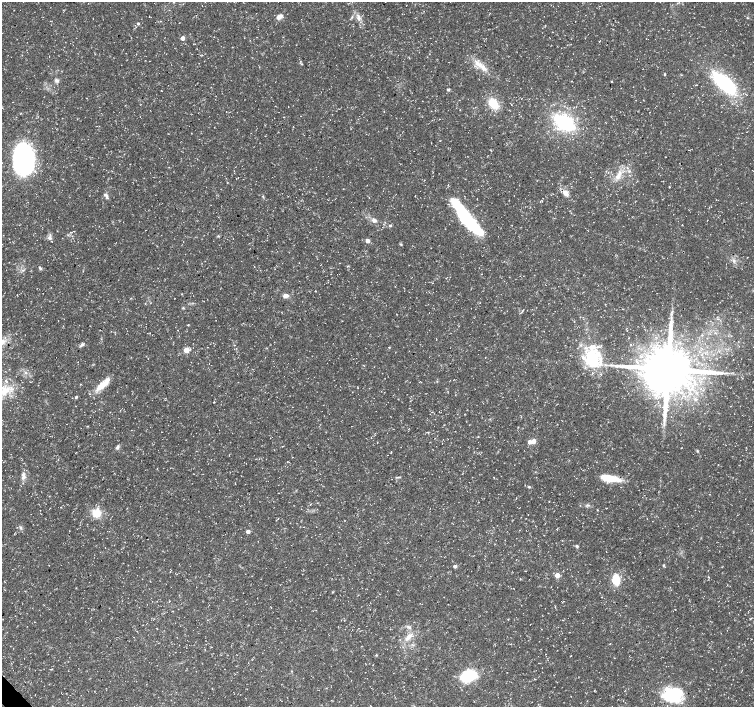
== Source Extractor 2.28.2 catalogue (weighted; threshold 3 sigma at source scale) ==
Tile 7 of 4 x 4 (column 3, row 2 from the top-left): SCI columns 3011-4514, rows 2967-4375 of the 6024 x 5999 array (HDU 1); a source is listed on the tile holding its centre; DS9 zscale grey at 2 x 2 block average (1 PNG px = mean of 2 x 2 image px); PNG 756 x 709 px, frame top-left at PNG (2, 2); no overlay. Shown black and unused: <1% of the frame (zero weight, under 3 of 5 exposures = <1% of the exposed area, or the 3 px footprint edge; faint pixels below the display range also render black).
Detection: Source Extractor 2.28.2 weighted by HDU 2 'WHT'; one run over the whole footprint, this tile lists its part. Background 0.0235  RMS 0.0023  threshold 0.0105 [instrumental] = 3 sigma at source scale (4.5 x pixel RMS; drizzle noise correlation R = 1.50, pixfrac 1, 0.0396/0.0396 arcsec/px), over >= 5 px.
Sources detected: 107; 4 inside a brighter object's white glare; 1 cosmic-ray / hot-pixel residue — not listed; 3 inside a brighter listed object's ellipse — not listed separately; the other 99 listed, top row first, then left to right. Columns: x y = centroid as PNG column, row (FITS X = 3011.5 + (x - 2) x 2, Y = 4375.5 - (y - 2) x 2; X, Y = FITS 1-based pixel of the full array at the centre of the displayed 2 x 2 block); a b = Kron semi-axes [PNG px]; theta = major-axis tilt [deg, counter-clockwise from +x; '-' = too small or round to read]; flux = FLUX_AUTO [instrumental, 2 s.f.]
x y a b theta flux
149 17 3 2 - 0.21
279 17 9 5 29 2.7
358 18 10 5 -76 2.7
138 23 3 3 - 0.8
182 38 3 3 - 5.5
599 42 3 2 - 0.31
202 55 3 2 - 0.28
302 64 4 2 - 0.37
479 65 19 6 -35 6.6
665 74 3 2 - 0.4
57 80 7 5 -18 1.5
611 81 2 2 - 0.3
724 83 25 11 -42 53
448 89 3 3 - 0.89
161 90 2 2 - 0.18
643 100 3 2 - 0.19
493 103 12 8 -47 12
521 116 2 2 - 0.18
62 118 2 2 - 0.15
564 122 24 14 -32 41
23 159 25 16 -86 87
629 171 4 3 - 0.84
618 175 18 5 68 4.5
238 178 2 2 - 0.17
424 180 2 2 - 0.21
637 181 2 2 - 0.29
669 187 2 2 - 0.27
565 193 10 6 -47 3.6
107 196 7 5 -72 1.6
263 197 4 2 - 0.51
463 211 35 9 -49 38
374 220 7 6 - 2
390 225 4 3 - 0.74
218 236 3 2 - 0.47
49 238 6 5 - 1.6
367 241 3 3 - 5.2
400 244 4 2 - 0.46
733 261 3 3 - 0.93
40 268 6 3 -60 0.91
22 270 3 2 - 0.52
315 291 2 2 - 0.26
182 294 2 2 - 0.27
285 296 7 5 5 2.3
183 308 4 3 - 0.5
671 314 4 3 - 0.65
188 325 2 2 - 0.38
715 333 5 2 - 0.64
82 344 8 4 31 1.3
631 345 2 2 - 0.26
186 350 3 3 - 14
591 358 28 22 61 29
668 369 14 13 - 3300
25 373 4 3 - 0.7
7 382 2 2 - 73
80 384 2 2 - 0.27
103 384 25 7 43 8.4
5 390 17 10 49 11
76 397 4 3 - 0.76
695 399 5 4 - 1.1
428 432 3 2 - 0.36
533 441 3 3 - 7.5
530 442 3 3 - 3.5
117 447 6 4 63 1.3
697 451 3 2 - 0.48
391 452 3 2 - 0.3
462 474 3 2 - 0.17
23 475 9 5 -71 2.4
494 478 3 2 - 0.29
609 478 24 6 -10 14
235 484 2 2 - 0.22
529 487 4 3 - 0.66
61 507 2 2 - 0.18
606 508 2 2 - 0.21
96 513 12 12 - 7.9
526 518 2 2 - 0.17
20 527 6 3 -55 0.9
248 531 3 3 - 3.9
14 534 2 2 - 0.19
577 546 4 4 - 0.89
105 547 2 2 - 0.16
663 565 4 3 - 0.58
455 566 3 3 - 1.7
525 571 2 2 - 0.24
170 572 3 2 - 0.2
557 575 3 3 - 6.7
616 580 10 7 -84 12
169 601 3 2 - 0.2
508 619 3 2 - 0.28
34 622 2 2 - 0.18
409 627 4 4 - 1.1
156 628 2 2 - 0.22
345 629 2 2 - 0.14
408 637 15 6 43 4.8
376 655 3 3 - 0.52
571 656 2 2 - 0.29
51 669 4 2 - 0.34
468 676 19 12 20 22
212 689 2 2 - 0.24
675 694 29 16 -12 24
Diffuse or blended objects may show on this block-average render without a row.